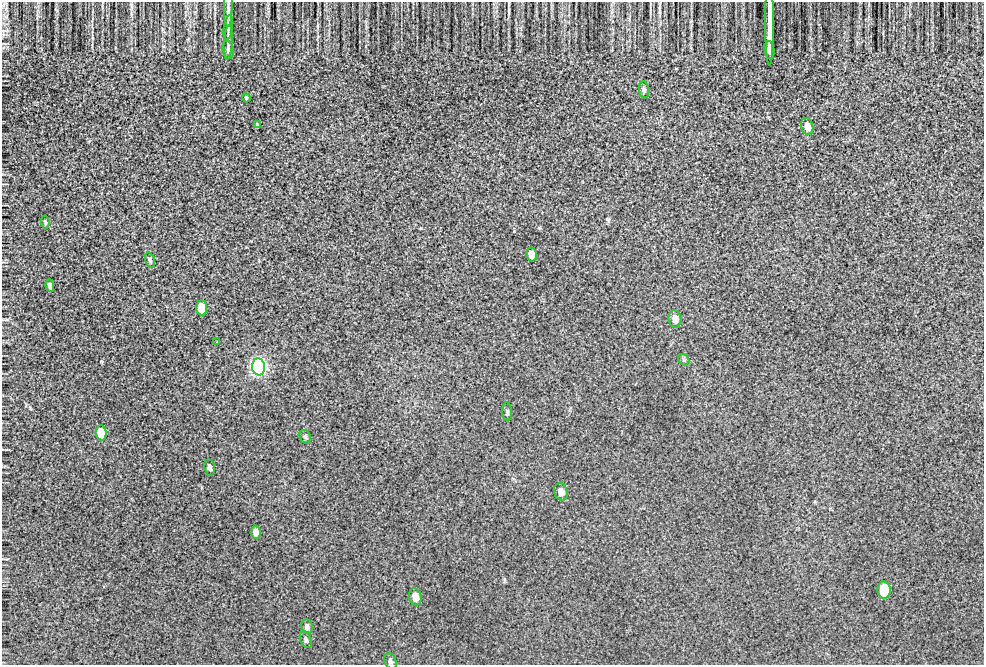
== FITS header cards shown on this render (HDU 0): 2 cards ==
NAXIS1  =                  982 / Axis length
NAXIS2  =                  663 / Axis length

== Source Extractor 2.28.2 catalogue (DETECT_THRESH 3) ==
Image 982 x 663 px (HDU 0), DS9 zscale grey, 1 PNG px = 1 image px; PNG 986 x 667 px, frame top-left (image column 1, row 663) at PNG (2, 2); each listed source drawn as its Kron ellipse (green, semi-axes under 4 px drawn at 4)
Background 278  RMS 8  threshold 24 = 3 sigma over >= 5 px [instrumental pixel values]
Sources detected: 30; all 30 listed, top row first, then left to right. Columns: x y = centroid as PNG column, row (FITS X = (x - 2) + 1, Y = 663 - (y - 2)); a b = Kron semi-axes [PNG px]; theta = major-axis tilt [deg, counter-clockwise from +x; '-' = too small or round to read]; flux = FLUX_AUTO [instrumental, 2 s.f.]
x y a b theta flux
228 6 21 3 89 2200
769 23 43 3 -90 8700
228 28 12 4 82 2000
228 42 17 4 86 2100
228 50 9 5 -80 1600
770 50 9 5 -82 4500
644 90 8 5 -83 1200
246 98 4 3 - 550
257 124 4 4 - 480
807 127 8 6 -76 3900
45 222 6 4 -81 740
531 254 7 5 -80 3700
150 260 8 4 -74 1000
50 286 6 4 -79 1800
202 308 7 5 -84 16000
675 319 8 6 -80 3600
217 341 2 2 - 510
684 360 6 5 - 890
259 367 8 6 -84 640000
507 412 9 5 -87 1000
101 433 7 5 -85 16000
305 437 7 5 -63 990
209 467 8 5 -78 1900
561 492 9 7 -72 3400
256 532 6 5 - 3100
884 590 8 6 -85 41000
415 597 8 6 -78 4900
307 627 7 5 -83 1500
306 640 9 5 -69 1300
390 661 8 5 -66 1400
At the frame edge (FLAGS 8, measured only in part): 1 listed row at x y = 228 6